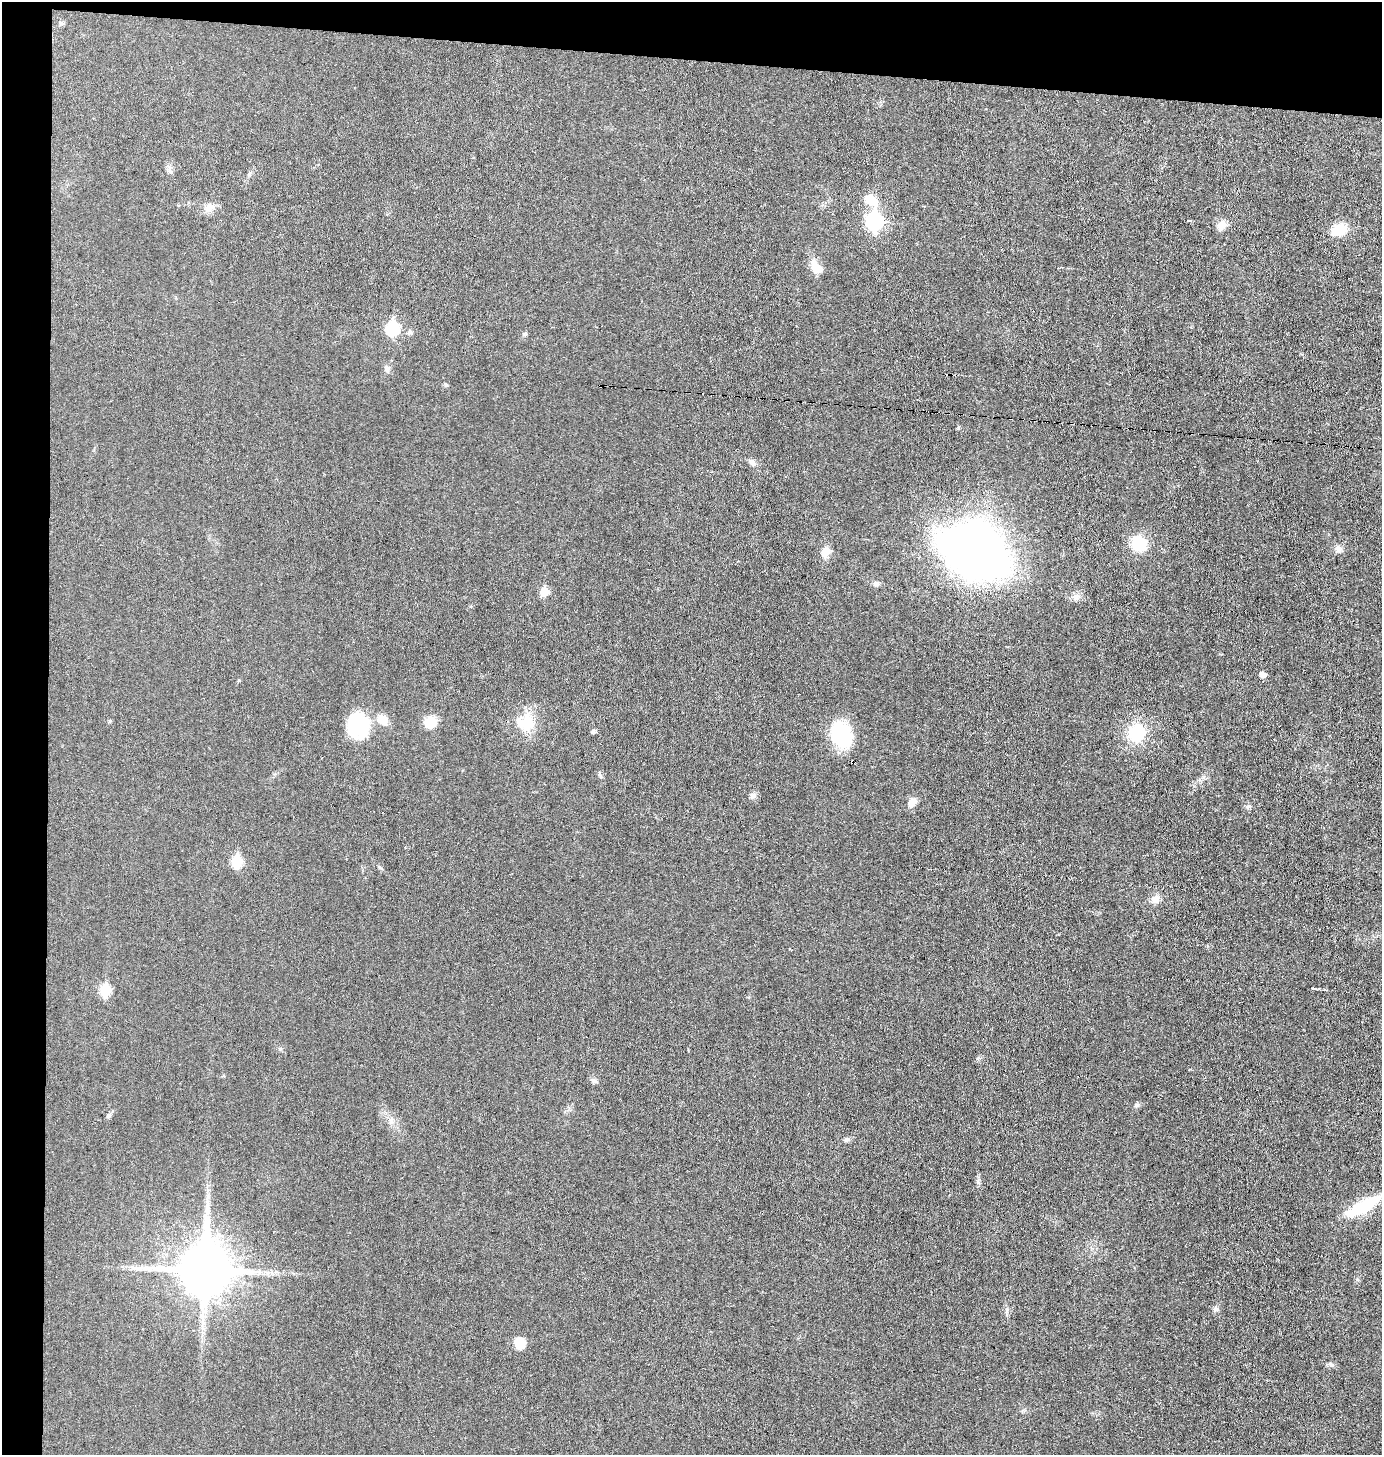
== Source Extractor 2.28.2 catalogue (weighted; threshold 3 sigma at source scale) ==
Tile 1 of 3 x 3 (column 1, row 1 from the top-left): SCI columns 99-1478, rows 2907-4359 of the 4383 x 4359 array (HDU 1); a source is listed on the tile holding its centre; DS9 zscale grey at full resolution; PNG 1384 x 1457 px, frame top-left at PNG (2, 2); no overlay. Shown black and unused: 7% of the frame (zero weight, under 3 of 6 exposures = <1% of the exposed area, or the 3 px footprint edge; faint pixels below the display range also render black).
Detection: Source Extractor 2.28.2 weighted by HDU 2 'WHT'; one run over the whole footprint, this tile lists its part. Background 0.0233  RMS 0.004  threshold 0.0163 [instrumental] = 3 sigma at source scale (4.09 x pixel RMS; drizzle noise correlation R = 1.36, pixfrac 0.8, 0.05/0.05 arcsec/px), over >= 5 px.
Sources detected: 50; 1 inside a brighter object's white glare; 1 cosmic-ray / hot-pixel residue — not listed; the other 48 listed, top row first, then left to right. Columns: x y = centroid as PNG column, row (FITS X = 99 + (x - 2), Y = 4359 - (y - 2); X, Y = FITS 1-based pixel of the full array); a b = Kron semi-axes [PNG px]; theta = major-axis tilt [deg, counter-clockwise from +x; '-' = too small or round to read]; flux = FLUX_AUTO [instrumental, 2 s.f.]
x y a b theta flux
61 24 7 4 1 0.64
870 200 17 11 -37 6.7
209 207 13 11 23 3.1
874 221 8 7 - 83
1222 225 11 9 57 3.1
1339 230 20 13 20 7.2
816 267 16 9 -47 5
392 328 7 6 - 34
409 332 7 6 - 0.84
525 334 6 4 16 0.6
387 369 8 7 - 1.3
446 385 5 5 - 0.55
600 385 3 2 - 2.8
752 462 11 7 -41 1.4
1139 543 14 12 -32 14
1338 549 10 6 76 1.2
825 552 11 9 68 3.8
974 552 63 42 -28 250
876 584 8 7 - 1.1
544 592 6 6 - 6.8
1263 675 6 5 - 2.2
383 719 15 11 -45 4
528 720 29 13 -64 7.3
430 722 13 10 5 6.5
357 726 26 21 89 22
593 731 6 6 - 0.66
1137 733 15 14 - 16
841 734 28 20 -58 23
600 775 7 4 -47 0.64
752 796 8 6 20 0.99
912 802 10 8 41 2.9
1248 807 8 5 38 0.81
237 861 7 6 - 20
1155 899 10 9 - 2.5
1313 989 6 3 -9 0.49
105 990 7 6 - 17
594 1081 9 6 -44 0.95
1137 1105 7 5 3 0.77
108 1115 6 5 - 0.64
391 1120 7 4 -71 0.93
846 1139 9 5 10 0.9
1363 1206 48 13 29 17
207 1208 8 6 46 1.2
145 1268 7 5 44 1.1
204 1270 16 14 87 1900
1215 1309 7 6 - 0.93
520 1343 13 10 -79 5.7
1331 1364 8 4 -36 0.67
Overlapping masked pixels (flux is a lower limit): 1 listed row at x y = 600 385
Isophote crosses this tile's border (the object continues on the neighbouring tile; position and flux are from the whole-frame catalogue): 1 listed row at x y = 1363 1206
Unlisted compact peaks at least as high as the median listed source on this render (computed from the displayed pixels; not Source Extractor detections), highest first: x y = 958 428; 1357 1279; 978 1182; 1007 1309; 280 1049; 1203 777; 249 174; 110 721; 239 680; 977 1058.